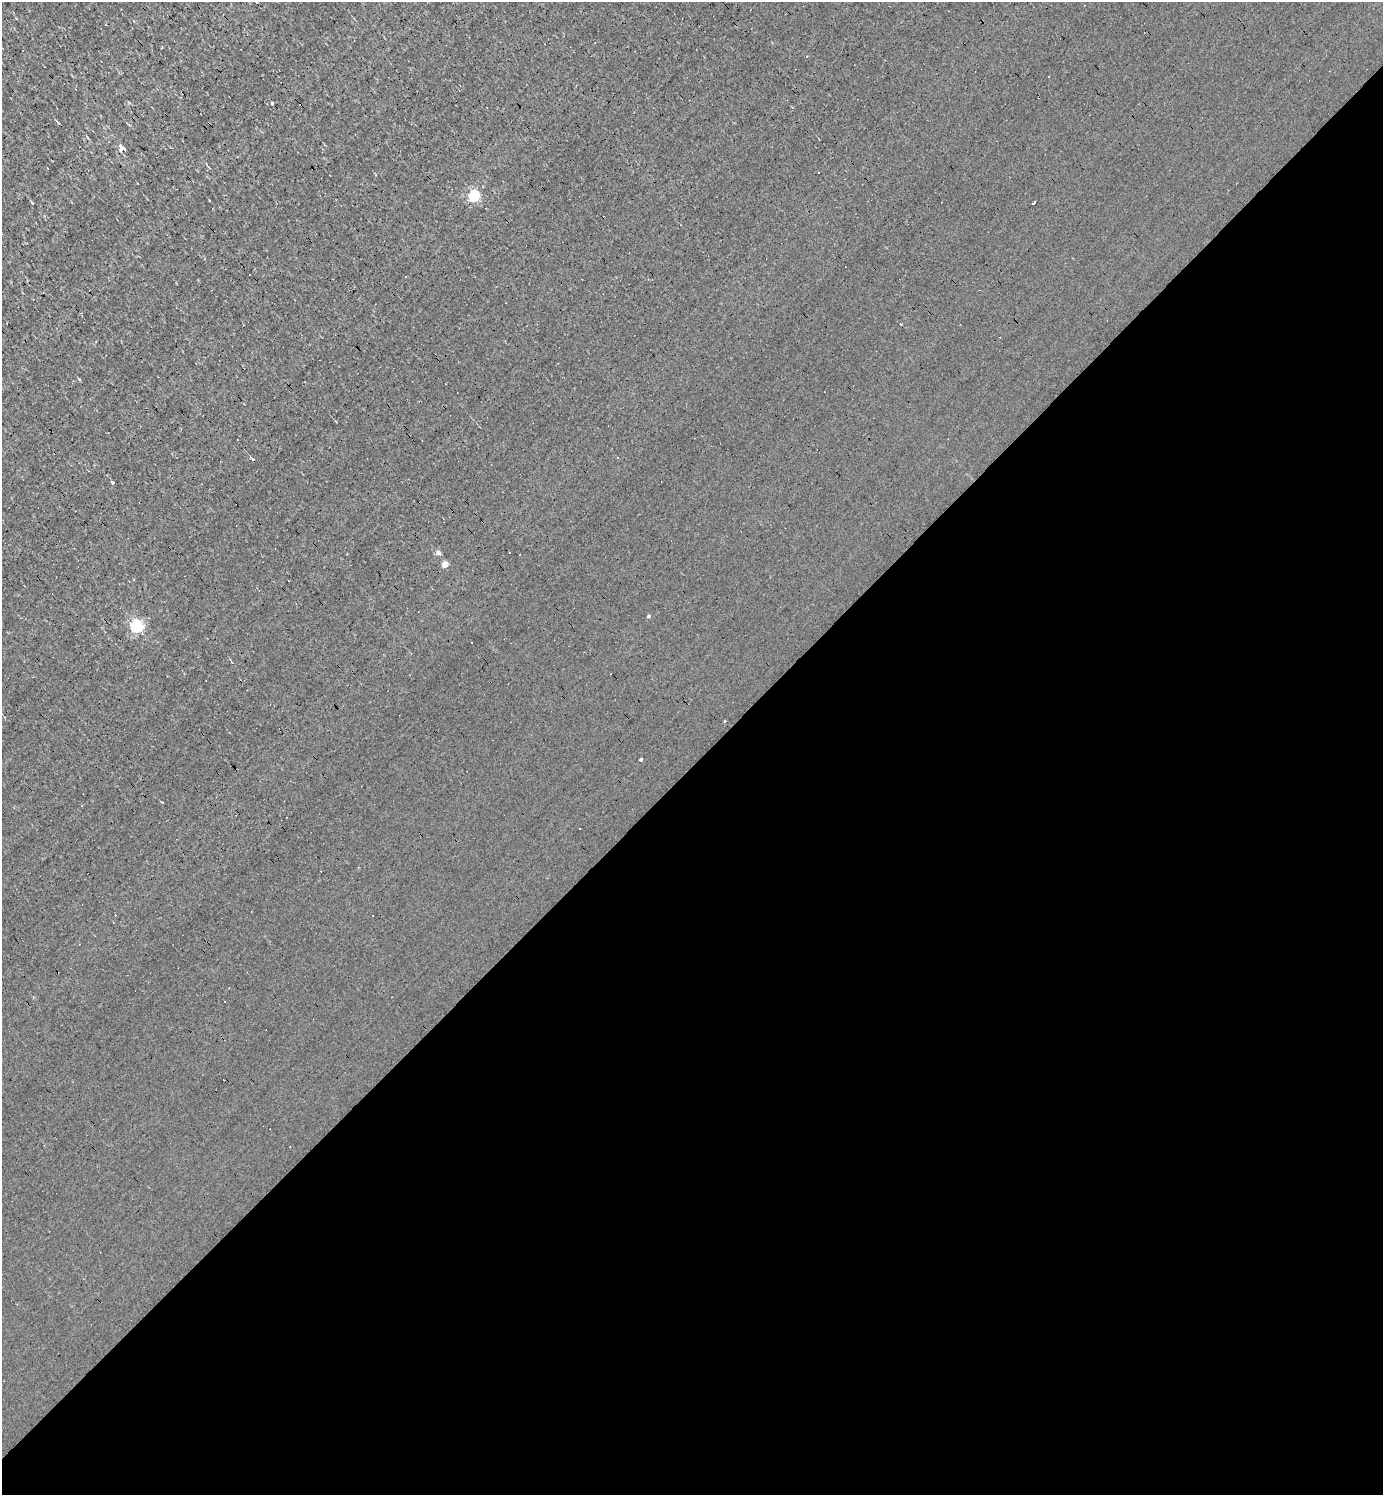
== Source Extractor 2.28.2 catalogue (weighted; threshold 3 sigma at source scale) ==
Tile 15 of 4 x 4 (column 3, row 4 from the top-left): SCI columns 2915-4295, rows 1-1493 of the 5973 x 5973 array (HDU 1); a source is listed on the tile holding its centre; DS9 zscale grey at full resolution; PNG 1385 x 1497 px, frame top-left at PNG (2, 2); no overlay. Shown black and unused: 49% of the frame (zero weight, under 3 of 4 exposures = <1% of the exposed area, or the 3 px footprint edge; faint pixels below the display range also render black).
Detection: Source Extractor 2.28.2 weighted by HDU 2 'WHT'; one run over the whole footprint, this tile lists its part. Background 9.75e-05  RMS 0.041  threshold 0.185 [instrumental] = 3 sigma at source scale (4.5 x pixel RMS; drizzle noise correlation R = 1.50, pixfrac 1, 0.05/0.05 arcsec/px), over >= 5 px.
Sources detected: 28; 13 cosmic-ray / hot-pixel residue — not listed; the other 15 listed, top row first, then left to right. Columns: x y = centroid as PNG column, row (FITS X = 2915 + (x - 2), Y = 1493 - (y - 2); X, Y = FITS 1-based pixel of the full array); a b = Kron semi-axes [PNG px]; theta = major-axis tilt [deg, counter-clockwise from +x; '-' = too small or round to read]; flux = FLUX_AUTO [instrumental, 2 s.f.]
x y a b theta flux
272 103 3 2 - 12
122 148 3 3 - 1300
819 173 3 2 - 4
475 196 5 5 - 370
1033 203 5 2 - 7.9
253 459 3 3 - 73
112 482 4 3 - 5
438 553 5 4 - 15
445 564 4 4 - 47
296 603 4 3 - 3.1
648 616 5 4 - 4.5
137 626 6 5 - 610
472 642 3 3 - 7.4
641 759 3 3 - 100
115 915 3 2 - 5.9